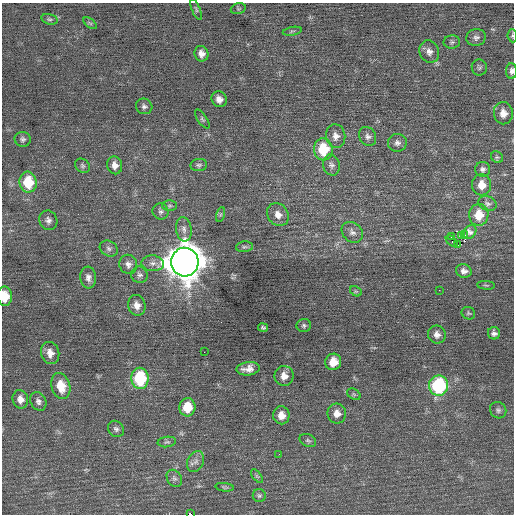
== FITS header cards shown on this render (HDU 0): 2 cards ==
NAXIS1  =                  512 / Axis length
NAXIS2  =                  512 / Axis length

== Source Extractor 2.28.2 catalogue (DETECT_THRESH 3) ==
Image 512 x 512 px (HDU 0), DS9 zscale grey, 1 PNG px = 1 image px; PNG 516 x 516 px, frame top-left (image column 1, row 512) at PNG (2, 3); each listed source drawn as its Kron ellipse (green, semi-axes under 4 px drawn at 4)
Background 0.103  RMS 0.7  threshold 2.09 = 3 sigma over >= 5 px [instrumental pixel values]
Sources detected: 88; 1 with non-positive FLUX_AUTO (blend fragments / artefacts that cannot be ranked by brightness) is neither listed nor drawn; the other 87 listed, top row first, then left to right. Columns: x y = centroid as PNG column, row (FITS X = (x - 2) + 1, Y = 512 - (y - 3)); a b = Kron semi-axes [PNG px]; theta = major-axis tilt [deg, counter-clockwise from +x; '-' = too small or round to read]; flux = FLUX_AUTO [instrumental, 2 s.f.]
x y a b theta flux
196 9 11 3 -67 79
238 9 8 5 17 73
49 19 8 5 -16 99
90 23 8 4 -36 75
292 31 9 3 11 68
512 36 6 4 -84 77
476 38 10 8 16 180
452 42 8 6 2 110
429 52 11 9 -65 270
201 54 8 7 - 260
479 67 8 7 - 110
511 71 8 5 -89 160
219 99 8 7 - 290
144 106 8 7 - 140
503 113 11 9 -82 400
202 119 11 4 -55 100
336 136 12 9 -82 300
368 136 10 8 -60 190
23 139 8 7 - 130
397 143 9 9 - 200
323 149 11 9 -83 1700
497 157 6 5 - 77
115 165 9 7 -75 320
199 165 8 6 6 110
331 165 10 8 -75 180
82 166 8 6 -37 110
483 169 7 7 - 150
28 182 10 8 -82 1600
482 185 10 9 - 570
487 204 9 7 -19 150
170 206 7 5 1 85
161 212 8 8 - 150
220 215 8 3 71 57
278 215 12 10 -53 370
479 215 11 9 87 870
48 220 10 9 - 210
184 229 12 7 -80 260
352 232 11 9 -41 250
470 232 7 6 - 180
465 235 4 2 - 500
461 236 3 2 - 57
451 237 2 2 - 2600
452 241 7 3 -46 68
458 245 3 3 - 3200
244 247 8 5 5 99
109 248 9 7 -30 150
185 262 14 13 - 110000
153 263 11 8 -5 260
128 264 10 8 -68 220
464 271 8 6 -17 210
139 275 8 8 - 160
88 278 11 8 -86 250
486 285 9 3 -5 70
439 290 2 2 - 32
356 291 6 4 -29 69
5 296 10 7 -88 860
137 305 10 8 -75 340
468 313 7 6 - 76
304 325 7 6 - 100
263 328 5 4 - 83
494 333 6 6 - 150
437 335 9 8 - 270
204 352 2 2 - 26
50 353 11 9 -73 410
333 362 8 8 - 690
248 369 11 6 7 340
284 376 10 9 - 380
140 378 10 8 -88 3000
61 386 13 9 -74 890
439 386 10 9 - 4800
354 394 7 5 -32 78
20 399 9 7 -76 340
38 401 9 7 -60 180
187 407 9 8 - 1100
498 410 9 7 -47 130
337 413 10 9 - 360
281 415 9 8 - 450
116 429 9 7 -47 150
308 441 9 6 -26 100
167 442 9 5 9 100
279 454 2 2 - 22
196 461 11 8 65 240
257 476 8 4 -52 72
174 478 9 7 -56 150
225 487 9 4 -7 79
259 496 6 6 - 99
190 514 4 2 - 1700
At the frame edge (FLAGS 8, measured only in part): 4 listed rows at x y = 512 36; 511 71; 5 296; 190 514
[1 non-positive-flux detection neither listed nor drawn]